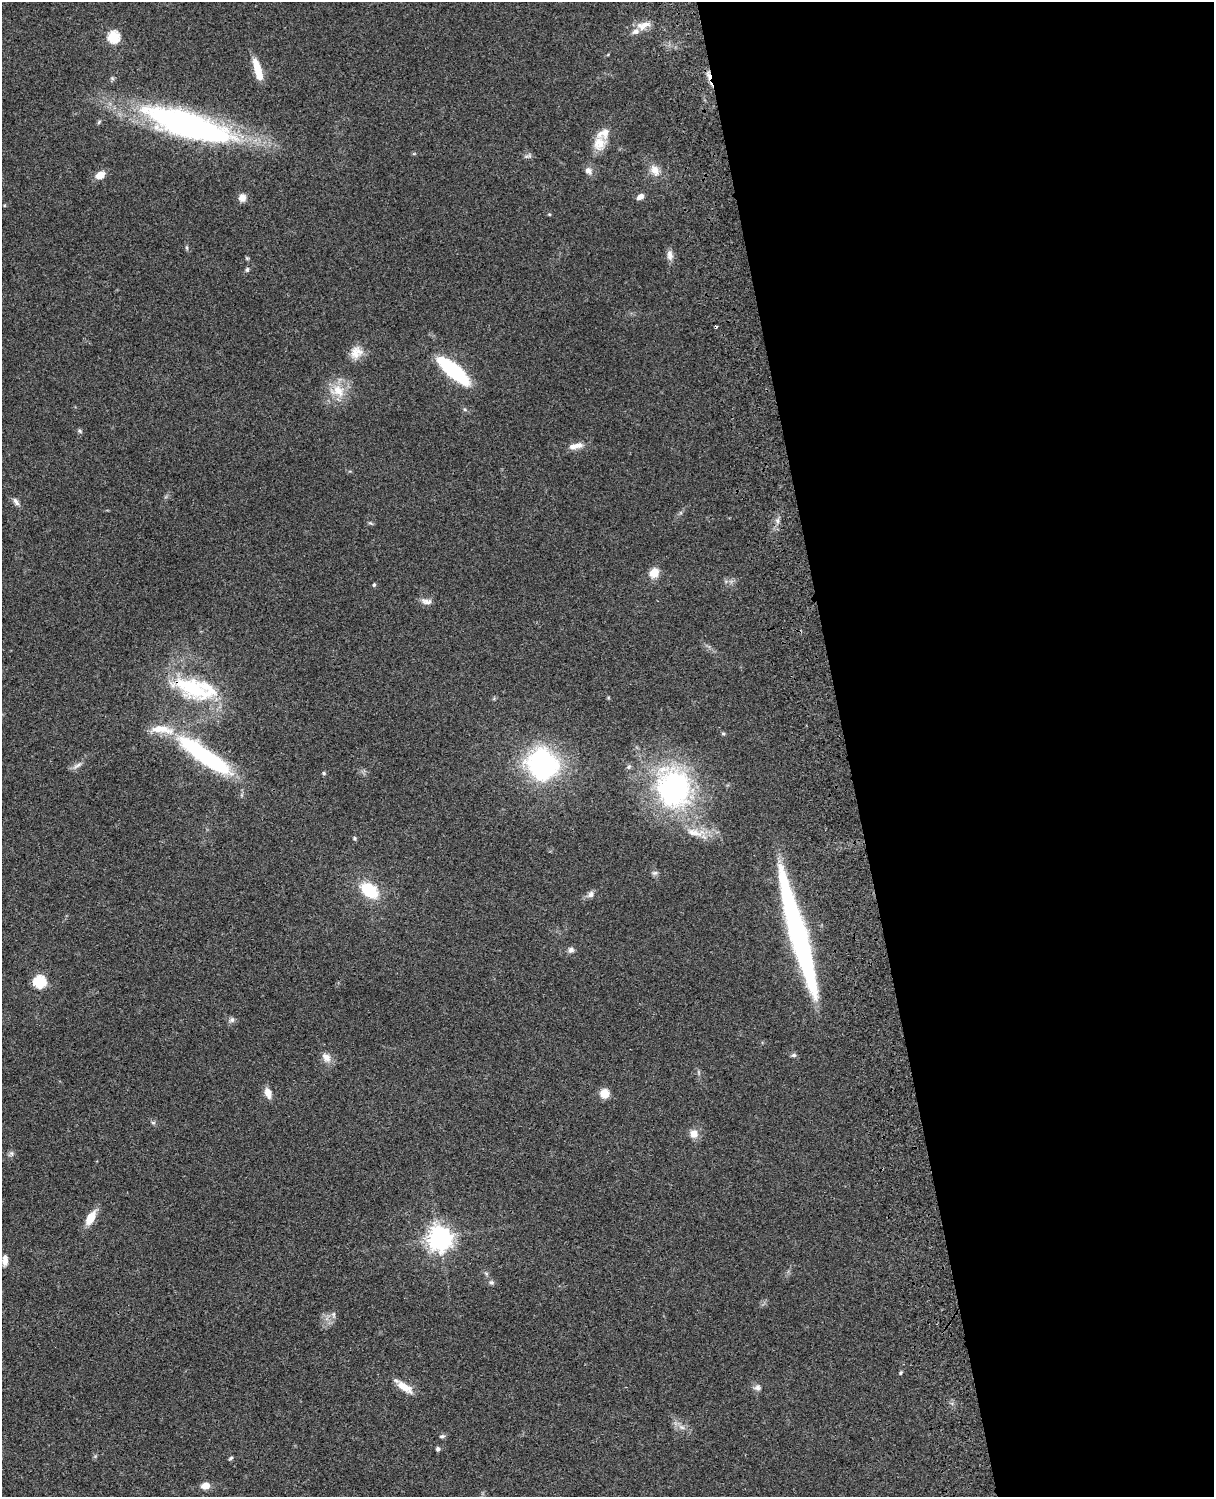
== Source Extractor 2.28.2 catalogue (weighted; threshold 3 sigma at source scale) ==
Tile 8 of 4 x 3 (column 4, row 2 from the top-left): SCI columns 3758-4969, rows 1773-3267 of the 5087 x 4926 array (HDU 1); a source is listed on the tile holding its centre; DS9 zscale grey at full resolution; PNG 1216 x 1499 px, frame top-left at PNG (2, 2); no overlay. Shown black and unused: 30% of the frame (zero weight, under 3 of 4 exposures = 6% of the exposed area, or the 3 px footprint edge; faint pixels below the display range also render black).
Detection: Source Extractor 2.28.2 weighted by HDU 2 'WHT'; one run over the whole footprint, this tile lists its part. Background 0.0876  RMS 0.0061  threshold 0.0273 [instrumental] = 3 sigma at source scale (4.5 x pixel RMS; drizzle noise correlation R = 1.50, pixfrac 1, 0.05/0.05 arcsec/px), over >= 5 px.
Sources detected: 72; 2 cosmic-ray / hot-pixel residue — not listed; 8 inside a brighter listed object's ellipse — not listed separately; the other 62 listed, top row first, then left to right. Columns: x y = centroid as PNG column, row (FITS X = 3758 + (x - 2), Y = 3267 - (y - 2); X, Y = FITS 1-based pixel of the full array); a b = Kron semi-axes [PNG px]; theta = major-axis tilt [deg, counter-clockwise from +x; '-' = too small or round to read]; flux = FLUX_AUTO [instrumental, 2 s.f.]
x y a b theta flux
643 25 22 10 18 6.7
113 37 6 6 - 58
257 69 22 8 -73 12
187 125 95 24 -18 200
599 143 18 16 74 9.2
655 170 15 10 -60 5.7
588 171 10 8 -40 3.1
100 175 11 8 24 6
640 197 9 6 36 2.8
242 198 9 8 - 4
549 214 5 3 - 0.64
187 248 6 4 -71 0.82
670 255 14 8 -82 3.3
247 258 6 4 -18 0.71
247 269 6 5 - 1.1
356 352 18 14 47 7.3
454 371 31 11 -40 55
338 391 22 17 -20 13
465 410 6 3 -20 0.79
80 431 6 5 - 0.98
576 446 21 7 12 4.8
16 502 12 6 -53 2.4
777 521 7 5 -49 1.7
654 573 9 8 - 8.9
374 585 5 4 - 0.85
426 601 16 7 -8 3.1
195 689 55 24 -15 53
723 734 6 4 -1 0.76
204 756 65 16 -38 83
542 764 30 27 -61 110
77 766 16 5 33 2.5
629 767 7 6 - 1.3
324 773 5 4 - 0.83
673 788 56 45 -75 120
354 838 5 5 - 0.84
655 873 8 6 2 1.6
369 890 16 10 -37 29
591 894 9 8 - 2.5
799 935 116 17 -74 120
571 950 8 7 - 2.1
39 981 6 6 - 66
232 1020 8 7 - 1.8
794 1055 7 5 14 1.2
326 1057 14 10 -51 4.7
268 1093 11 6 -74 5.8
604 1093 8 8 - 9.5
153 1123 6 4 -1 0.92
694 1134 10 9 - 5.1
11 1153 8 5 -71 1.4
91 1218 14 7 59 12
439 1238 8 8 - 570
5 1260 13 6 89 3.3
491 1282 7 6 - 1.4
333 1314 8 5 -84 1.6
901 1373 6 4 57 0.76
404 1387 20 8 -34 8.8
757 1388 9 8 - 2.4
681 1427 10 5 -26 2.7
442 1436 8 5 10 1.2
438 1449 5 5 - 1.5
231 1458 7 4 36 0.87
205 1486 9 7 10 5.7
Overlapping masked pixels (flux is a lower limit): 1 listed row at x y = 195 689